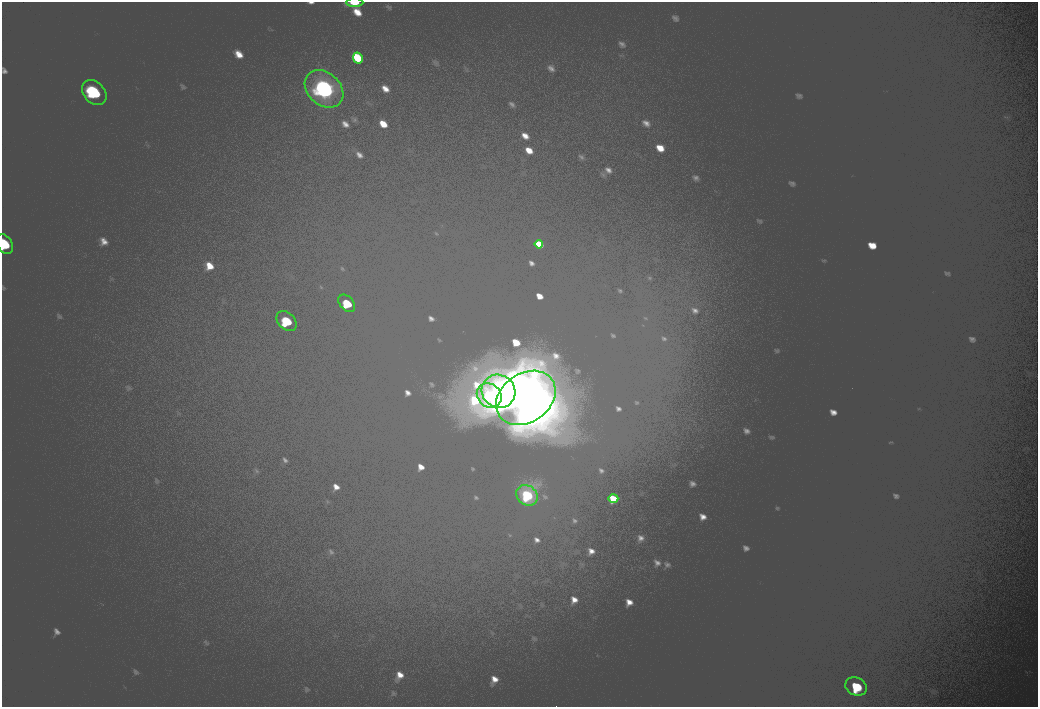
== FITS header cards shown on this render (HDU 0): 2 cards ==
NAXIS1  =                 2072
NAXIS2  =                 1410

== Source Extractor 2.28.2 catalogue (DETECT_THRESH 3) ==
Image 2072 x 1410 px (HDU 0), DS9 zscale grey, zoomed out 1/2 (1 PNG px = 2 x 2 image px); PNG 1040 x 709 px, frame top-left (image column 1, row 1410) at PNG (2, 2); each listed source drawn as its Kron ellipse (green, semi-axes under 4 px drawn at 4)
Background 100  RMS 30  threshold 90.6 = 3 sigma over >= 5 px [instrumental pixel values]
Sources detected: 14; all 14 listed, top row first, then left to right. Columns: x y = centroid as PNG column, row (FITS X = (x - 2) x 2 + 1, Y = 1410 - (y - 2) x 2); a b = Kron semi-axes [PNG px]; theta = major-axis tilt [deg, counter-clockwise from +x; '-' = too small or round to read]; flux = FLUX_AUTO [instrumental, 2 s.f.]
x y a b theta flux
355 2 8 2 0 8300
358 58 6 4 -62 13000
324 89 21 16 -42 130000
94 92 14 10 -46 57000
4 244 11 7 -56 28000
539 244 4 3 - 8700
347 303 10 6 -47 24000
286 321 11 8 -46 35000
498 391 17 16 - 160000
489 395 13 11 -42 66000
526 398 32 24 35 420000
527 495 11 9 -38 42000
613 498 5 4 - 9800
856 686 11 8 -25 34000
At the frame edge (FLAGS 8, measured only in part): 2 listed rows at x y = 355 2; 4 244